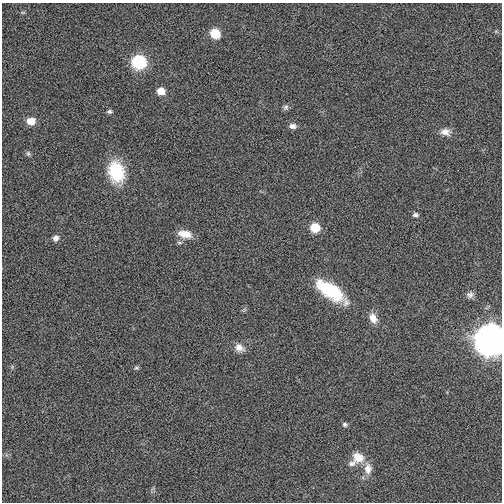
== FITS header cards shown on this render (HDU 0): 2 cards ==
NAXIS1  =                  500
NAXIS2  =                  500

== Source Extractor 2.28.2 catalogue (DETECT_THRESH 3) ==
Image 500 x 500 px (HDU 0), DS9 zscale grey, 1 PNG px = 1 image px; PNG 504 x 504 px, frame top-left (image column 1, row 500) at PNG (2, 3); no overlay
Background 0.00207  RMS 0.017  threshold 0.0496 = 3 sigma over >= 5 px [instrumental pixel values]
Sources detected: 25; all 25 listed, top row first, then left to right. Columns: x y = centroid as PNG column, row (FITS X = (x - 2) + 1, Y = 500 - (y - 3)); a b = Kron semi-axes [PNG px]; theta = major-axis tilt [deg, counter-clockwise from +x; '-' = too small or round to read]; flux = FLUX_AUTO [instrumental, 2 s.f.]
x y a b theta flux
23 12 6 4 18 1.2
215 34 7 7 - 33
139 62 8 8 - 140
161 91 7 6 - 14
285 107 8 7 - 2.8
109 111 6 4 4 2.3
31 121 8 6 -2 16
293 126 9 7 -8 5
445 132 14 9 -7 8.1
28 154 7 6 - 2.3
116 172 24 17 -76 52
415 215 7 5 3 2.9
315 228 8 7 - 30
185 234 18 9 -12 15
56 238 8 7 - 4.3
330 291 33 13 -34 70
470 295 9 8 - 4.4
373 318 14 9 -68 10
490 340 11 11 - 1900
239 348 13 10 -29 8.7
136 368 7 5 13 1.8
345 424 7 5 -18 2.5
358 457 14 12 -29 16
352 463 12 8 18 5.5
368 468 16 10 -87 11
At the frame edge (FLAGS 8, measured only in part): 1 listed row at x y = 490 340